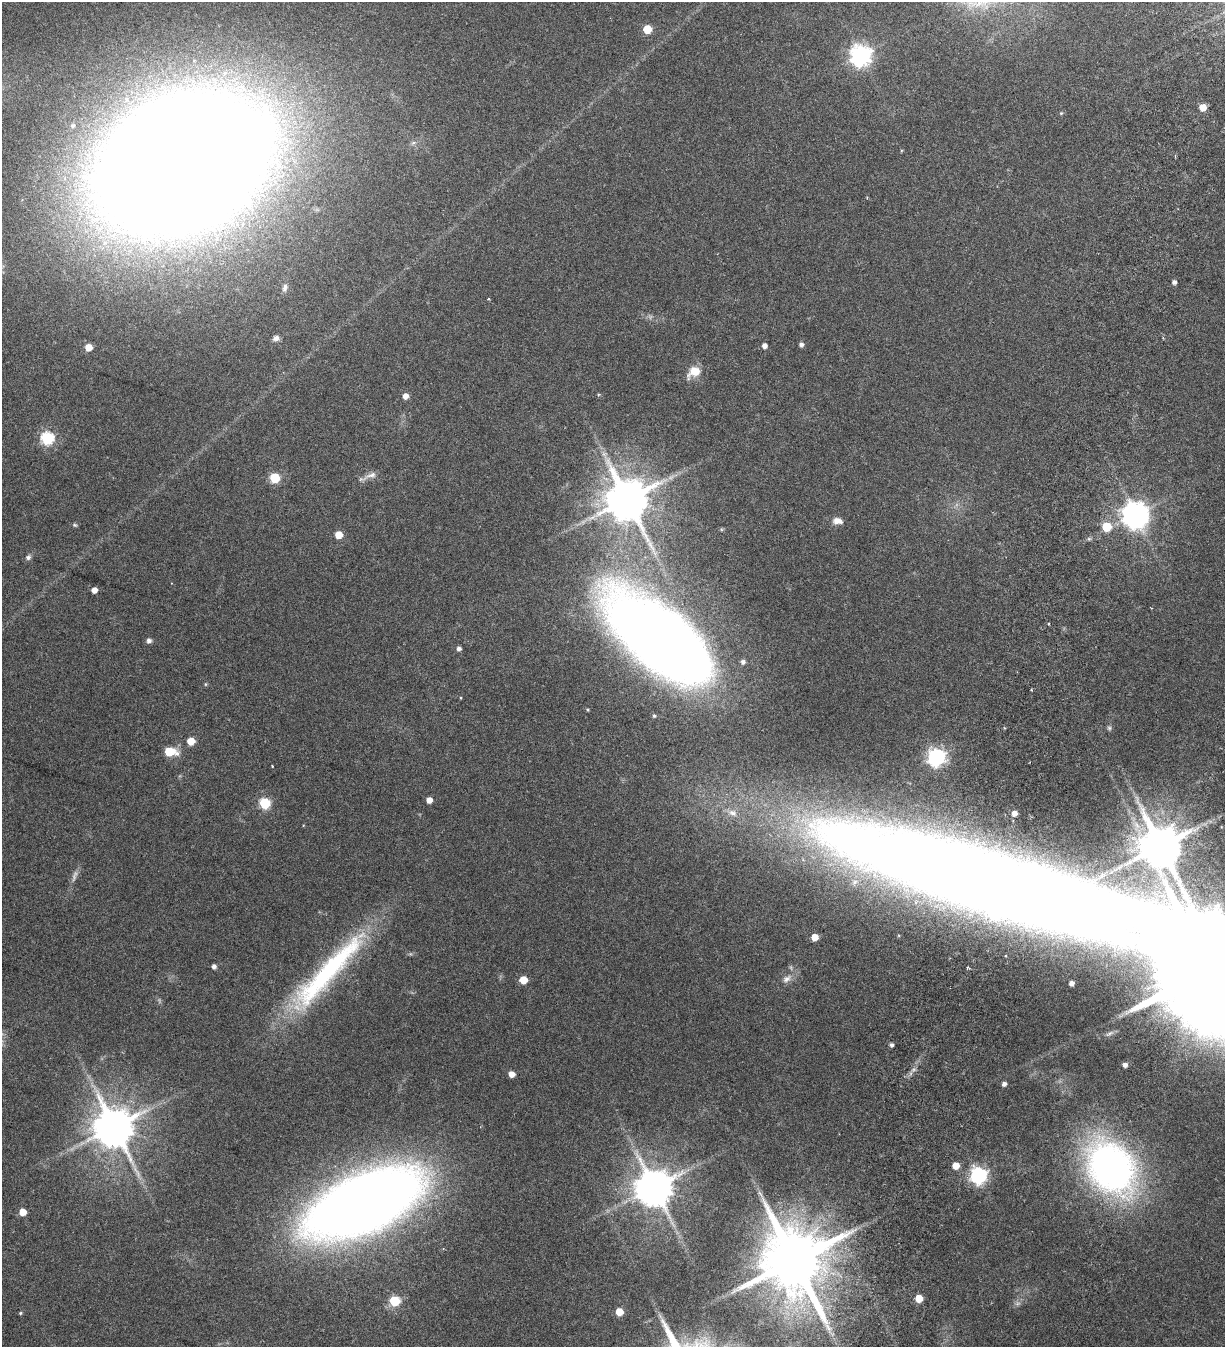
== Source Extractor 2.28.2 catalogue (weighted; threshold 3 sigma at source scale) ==
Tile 10 of 4 x 4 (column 2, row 3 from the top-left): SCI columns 1615-2837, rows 1452-2796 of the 5817 x 5693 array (HDU 1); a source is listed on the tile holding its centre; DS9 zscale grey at full resolution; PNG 1227 x 1349 px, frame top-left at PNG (2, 2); no overlay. Nothing masked; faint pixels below the display range render black.
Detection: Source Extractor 2.28.2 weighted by HDU 2 'WHT'; one run over the whole footprint, this tile lists its part. Background 0.0537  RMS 0.004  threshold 0.0162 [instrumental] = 3 sigma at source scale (4.09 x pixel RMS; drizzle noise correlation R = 1.36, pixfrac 0.8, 0.0396/0.0396 arcsec/px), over >= 5 px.
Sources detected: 74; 3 too faint to see at this stretch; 1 inside a brighter object's white glare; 1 cosmic-ray / hot-pixel residue — not listed; the other 69 listed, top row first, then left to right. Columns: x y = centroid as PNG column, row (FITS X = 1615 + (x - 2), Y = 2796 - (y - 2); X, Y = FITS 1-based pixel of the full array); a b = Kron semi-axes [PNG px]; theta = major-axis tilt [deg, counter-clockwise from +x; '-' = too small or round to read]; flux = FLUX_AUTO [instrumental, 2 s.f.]
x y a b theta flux
647 29 5 5 - 11
861 55 8 8 - 210
1203 107 5 5 - 5.6
1061 113 5 4 - 0.43
73 125 7 6 - 0.75
183 163 103 71 25 2200
1174 282 4 4 - 1.1
285 288 12 7 73 1.4
488 299 4 4 - 0.3
276 338 7 6 - 1.6
801 344 5 4 - 1.2
764 346 5 5 - 1.7
88 347 5 5 - 5.7
694 372 17 11 31 5.3
405 396 5 5 - 2.6
47 438 6 6 - 48
371 475 24 6 22 2.1
275 478 6 5 - 21
627 500 12 11 - 1600
1135 515 9 8 - 410
837 521 11 7 -6 2.5
75 525 7 4 -26 0.49
1107 527 6 5 - 15
339 535 5 5 - 6.9
1089 539 6 4 -18 0.55
28 557 7 6 - 1.1
94 590 5 4 - 2.8
1049 624 3 2 - 0.33
149 641 5 5 - 1.4
663 641 97 42 -39 530
459 649 5 4 - 1.2
743 662 5 5 - 1.2
205 684 6 4 90 0.39
1032 690 3 2 - 0.29
654 716 6 5 - 0.55
1109 728 6 6 - 0.65
191 741 5 5 - 7.5
170 751 7 6 - 15
936 757 7 7 - 130
429 800 5 4 - 3
265 803 6 6 - 28
732 813 15 10 -21 3.3
1014 813 5 5 - 2.4
1161 847 13 11 -53 1800
814 937 5 5 - 5
214 966 4 4 - 1.2
1210 970 45 24 -25 14000
327 972 129 22 47 65
787 979 15 9 35 2.5
523 980 5 5 - 7.9
1072 983 4 4 - 1.6
1109 1033 14 6 24 1.6
891 1045 5 4 - 0.89
1125 1065 5 5 - 1.4
512 1074 5 5 - 3.3
1004 1084 4 4 - 1.3
114 1127 12 11 - 1300
956 1166 5 5 - 5.4
1111 1167 61 45 -54 130
978 1175 7 7 - 120
654 1187 10 10 - 1100
364 1203 93 43 25 520
23 1212 5 5 - 5.1
794 1261 19 16 -36 3700
919 1299 5 5 - 7.3
394 1301 6 6 - 25
1018 1303 7 4 19 0.77
619 1312 5 5 - 6.7
20 1313 5 4 - 0.41
Isophote crosses this tile's border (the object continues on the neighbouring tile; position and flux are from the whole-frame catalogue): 2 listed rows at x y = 183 163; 1210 970